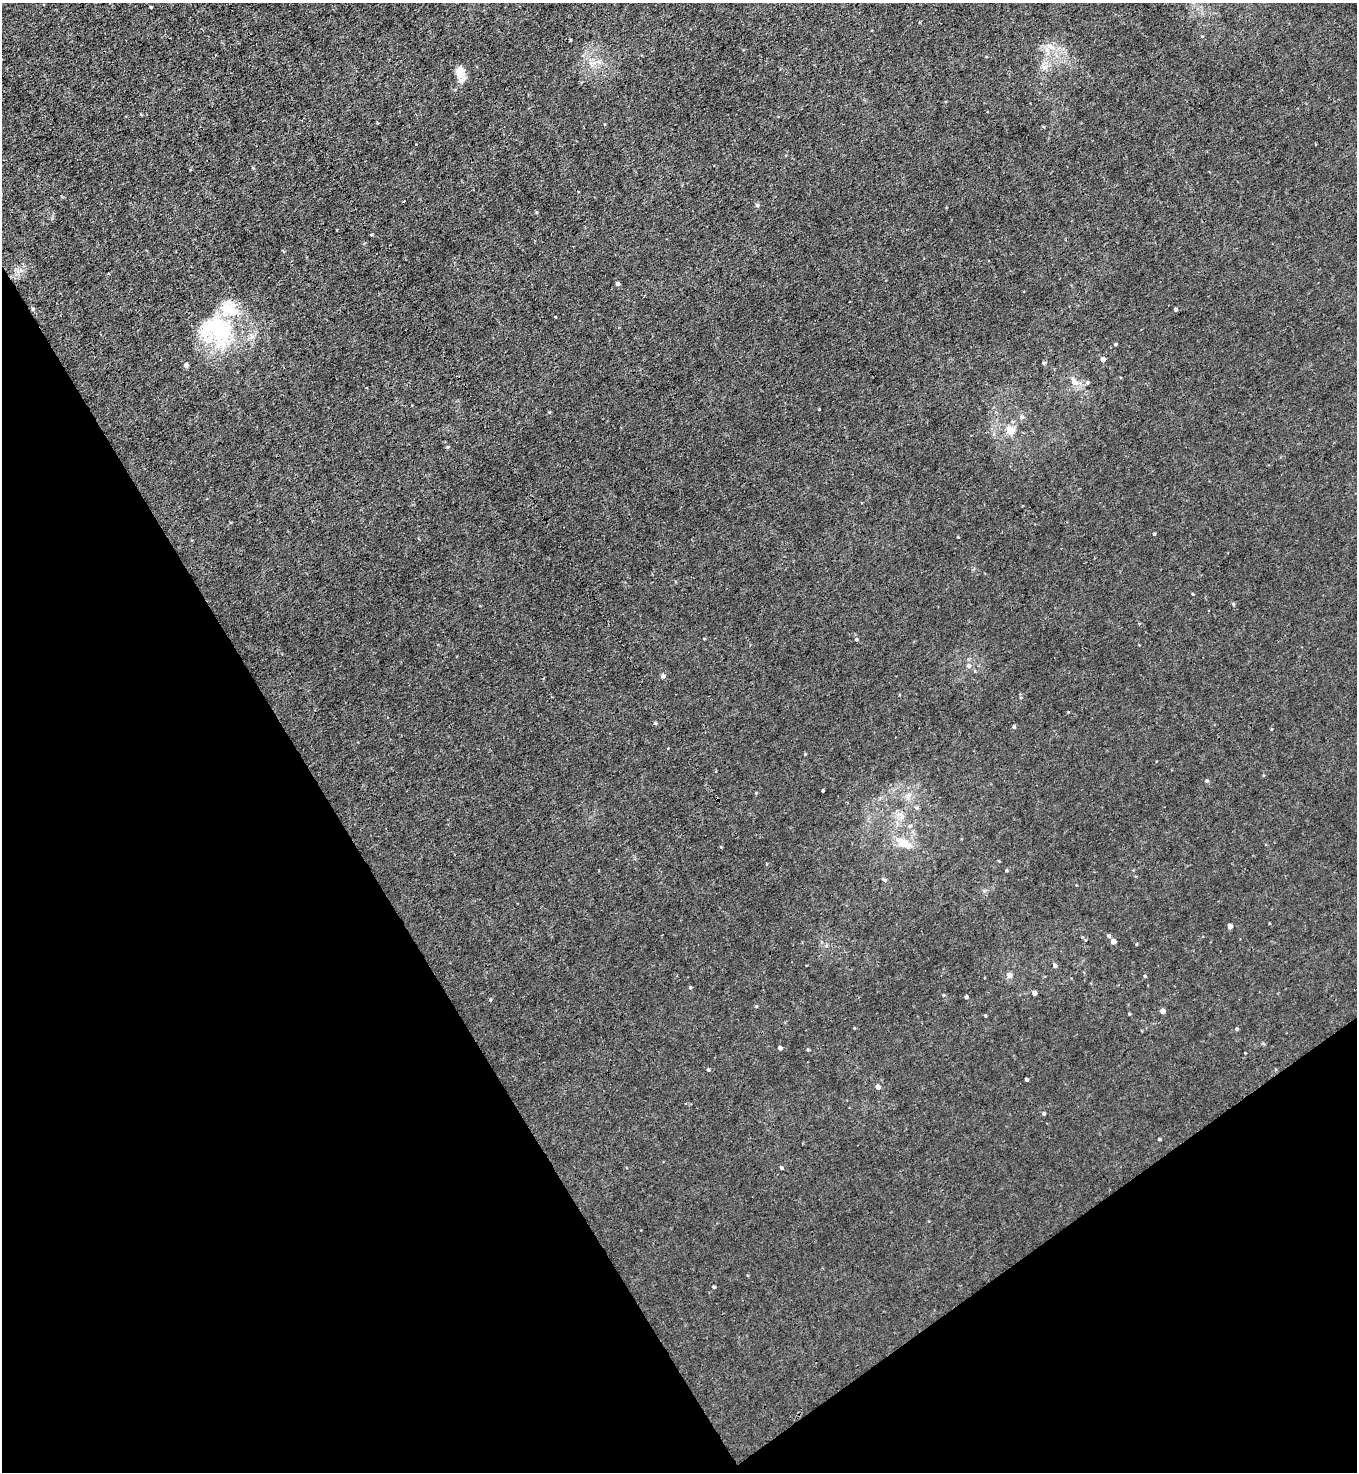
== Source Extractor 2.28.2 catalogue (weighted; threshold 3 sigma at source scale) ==
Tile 14 of 4 x 4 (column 2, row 4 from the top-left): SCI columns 1651-3005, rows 1-1470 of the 5870 x 5879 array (HDU 1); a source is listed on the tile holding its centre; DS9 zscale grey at full resolution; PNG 1359 x 1474 px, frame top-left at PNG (2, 3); no overlay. Shown black and unused: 30% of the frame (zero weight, under 3 of 4 exposures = <1% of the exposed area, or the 3 px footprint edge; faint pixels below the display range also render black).
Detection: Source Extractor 2.28.2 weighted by HDU 2 'WHT'; one run over the whole footprint, this tile lists its part. Background 0.00828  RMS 0.0024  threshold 0.0109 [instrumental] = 3 sigma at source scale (4.5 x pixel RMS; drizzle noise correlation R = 1.50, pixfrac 1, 0.05/0.05 arcsec/px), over >= 5 px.
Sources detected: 62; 1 inside a brighter listed object's ellipse — not listed separately; the other 61 listed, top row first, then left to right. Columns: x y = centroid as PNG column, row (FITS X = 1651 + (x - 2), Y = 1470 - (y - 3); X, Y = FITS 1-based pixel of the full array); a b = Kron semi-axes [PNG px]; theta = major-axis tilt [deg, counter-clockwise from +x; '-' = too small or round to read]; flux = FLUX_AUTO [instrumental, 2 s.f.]
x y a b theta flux
151 7 3 2 - 0.21
1202 36 4 2 - 0.16
570 40 4 2 - 0.18
596 62 12 4 20 0.95
1045 67 9 7 -15 1.1
460 72 14 12 -82 2.4
404 201 3 2 - 0.33
757 205 5 5 - 0.42
536 212 5 3 - 0.2
617 284 4 4 - 0.53
33 309 4 4 - 0.31
1175 310 3 3 - 0.48
555 317 3 2 - 0.34
217 330 45 39 -26 23
1115 344 4 3 - 0.29
1103 359 4 4 - 1.4
1044 363 4 3 - 0.36
186 365 5 5 - 0.68
1075 382 13 8 -46 1.6
1022 417 6 6 - 0.67
1010 430 6 6 - 4.9
448 447 4 4 - 0.26
1154 534 3 3 - 0.27
1233 604 5 4 - 0.26
856 639 4 3 - 0.28
969 666 6 6 - 0.68
663 676 5 5 - 0.58
655 723 5 4 - 0.26
1014 727 5 4 - 0.36
1271 729 4 3 - 0.19
1207 781 5 4 - 0.37
823 790 3 2 - 0.33
910 826 6 4 46 0.4
904 843 17 12 -36 3.3
1006 870 4 3 - 0.24
884 880 6 4 -22 0.36
1230 926 4 4 - 1.2
1109 936 5 4 - 0.47
1113 942 4 4 - 1.4
1055 965 5 4 - 0.49
1009 975 5 5 - 1.3
1145 976 4 4 - 0.22
690 987 4 3 - 0.27
1034 993 4 4 - 0.99
943 995 5 3 - 0.22
966 997 4 3 - 0.44
490 1000 4 3 - 0.22
756 1006 4 4 - 0.25
1162 1011 4 4 - 1.2
1129 1014 4 3 - 0.21
985 1016 4 3 - 0.24
1236 1029 5 3 - 0.24
780 1048 4 4 - 0.67
808 1050 4 3 - 0.24
708 1070 4 3 - 0.3
1026 1079 3 3 - 0.42
878 1087 5 5 - 0.89
1044 1114 4 4 - 0.36
1159 1139 4 3 - 0.28
781 1168 4 4 - 0.36
714 1287 4 3 - 0.32